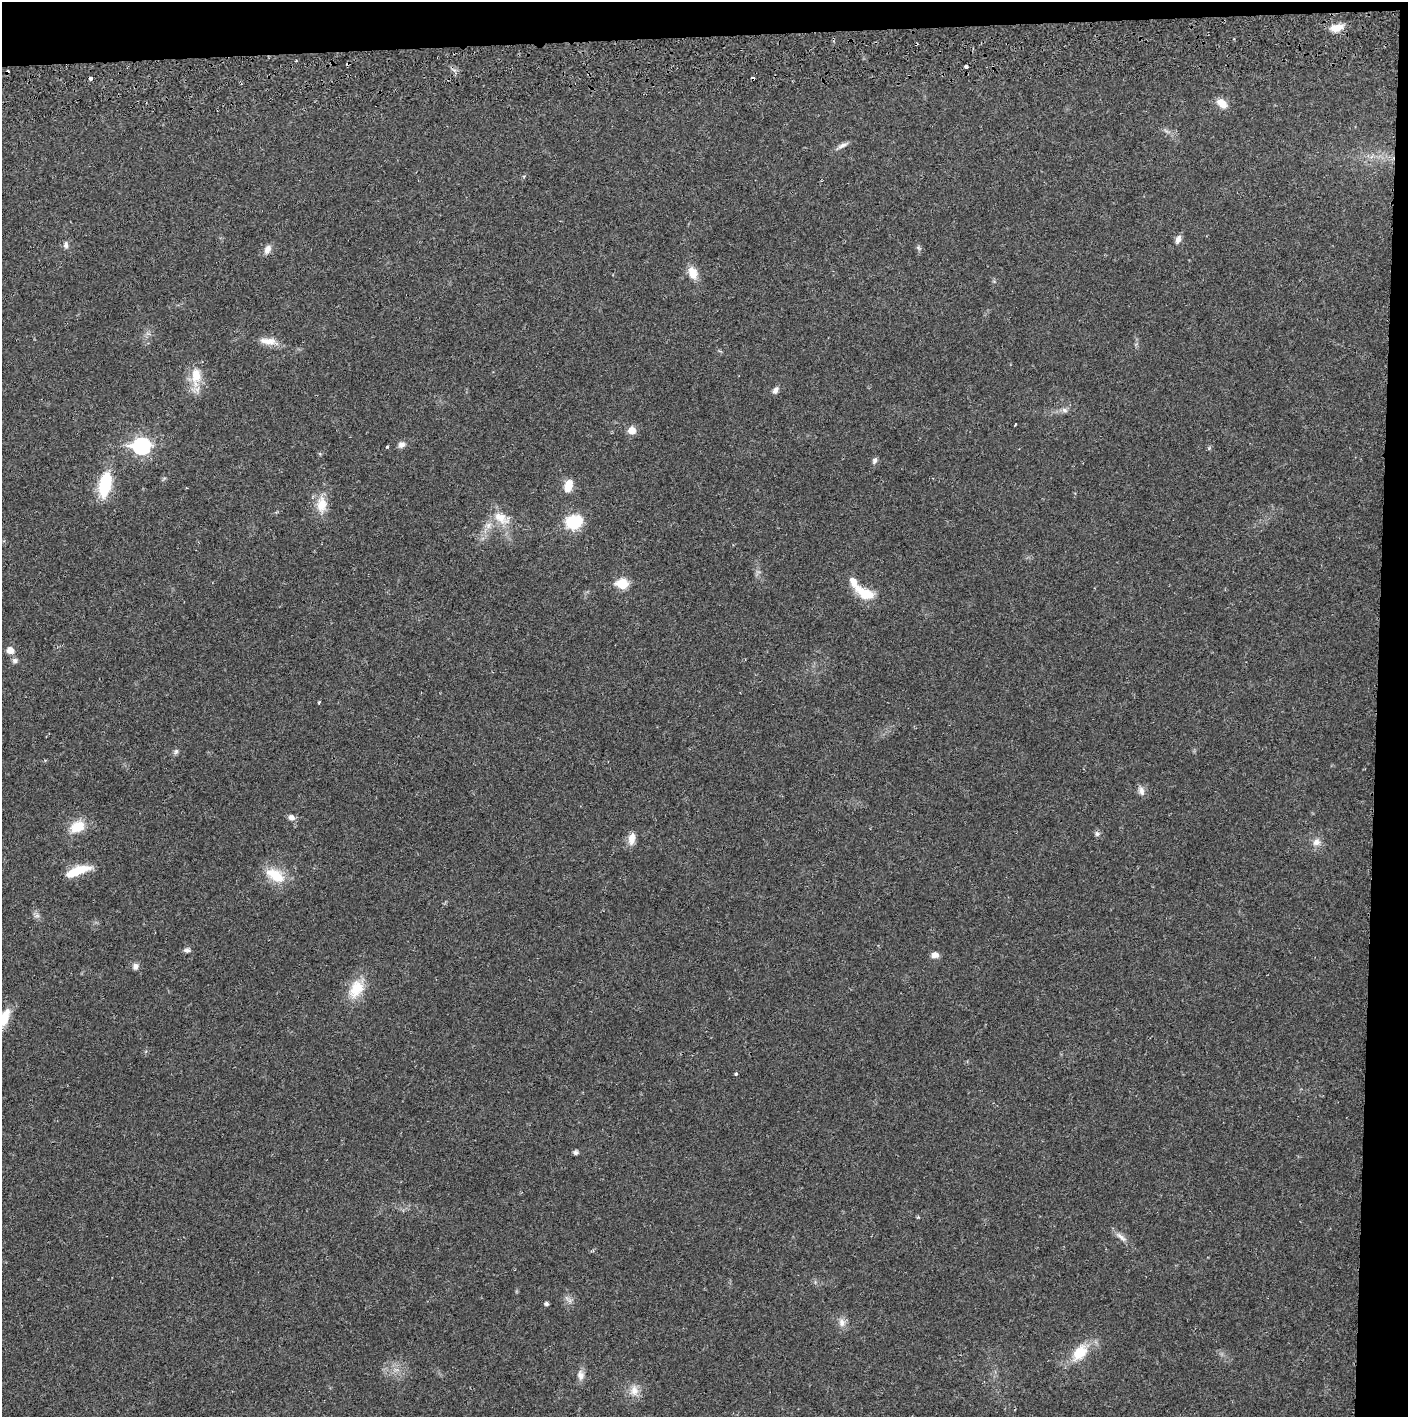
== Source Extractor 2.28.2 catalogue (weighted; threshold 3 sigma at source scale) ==
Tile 3 of 3 x 3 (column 3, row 1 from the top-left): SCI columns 2817-4222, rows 2886-4300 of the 4230 x 4358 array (HDU 1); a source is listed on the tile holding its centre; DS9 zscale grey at full resolution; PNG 1410 x 1419 px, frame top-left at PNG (2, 2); no overlay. Shown black and unused: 5% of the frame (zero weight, under 2 of 3 exposures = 3% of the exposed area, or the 3 px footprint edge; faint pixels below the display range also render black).
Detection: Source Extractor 2.28.2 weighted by HDU 2 'WHT'; one run over the whole footprint, this tile lists its part. Background 0.0213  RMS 0.0035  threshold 0.0157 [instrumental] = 3 sigma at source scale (4.5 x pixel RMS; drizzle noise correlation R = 1.50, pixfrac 1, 0.05/0.05 arcsec/px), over >= 5 px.
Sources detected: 60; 4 cosmic-ray / hot-pixel residue — not listed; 3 inside a brighter listed object's ellipse — not listed separately; the other 53 listed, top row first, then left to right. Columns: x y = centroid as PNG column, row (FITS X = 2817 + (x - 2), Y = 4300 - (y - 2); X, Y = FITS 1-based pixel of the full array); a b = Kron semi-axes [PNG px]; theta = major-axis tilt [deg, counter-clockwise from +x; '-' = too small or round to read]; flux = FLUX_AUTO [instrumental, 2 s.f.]
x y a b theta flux
1336 28 17 9 11 4.2
296 61 3 2 - 0.29
966 66 4 3 - 2.3
1222 103 12 8 -42 4.2
842 145 14 6 22 1.5
1178 239 10 7 70 1.6
66 245 10 6 -89 1.1
267 249 12 8 64 2
693 273 15 10 -71 4.2
268 341 24 9 -7 3.8
196 376 26 13 86 7.3
775 390 9 6 57 1.3
1065 410 9 5 -27 1
1015 424 3 2 - 0.29
632 430 8 8 - 3.3
401 445 9 8 - 1.4
141 446 9 7 2 81
387 446 3 3 - 0.6
874 460 9 6 65 0.97
105 484 28 12 79 15
568 485 13 8 72 5.1
322 504 23 14 89 6
501 518 26 14 -25 6.4
574 522 14 12 9 16
622 584 7 6 - 14
865 593 27 12 -30 8.3
10 650 8 7 - 2.7
15 660 8 7 - 1
319 702 5 3 - 0.33
176 751 9 6 59 0.84
1141 791 13 8 -68 1.8
291 817 8 7 - 1.5
77 827 19 13 26 7.1
1097 834 8 6 -75 0.86
632 838 15 8 83 3.1
1316 842 11 10 - 2.3
77 871 27 10 17 8
275 875 26 14 -31 9
37 916 7 5 0 0.77
187 950 9 6 2 0.99
935 955 8 7 - 1.9
135 966 8 7 - 1.3
356 989 26 18 61 8.7
4 1018 23 10 67 6.8
736 1074 3 3 - 1.3
576 1153 6 4 -6 1.1
1121 1237 18 6 -42 2.1
570 1301 7 4 -72 0.84
546 1304 4 4 - 0.89
842 1323 11 9 -75 2.2
1080 1352 25 16 48 8.7
581 1375 14 9 -86 2.3
634 1390 15 11 90 3.4
Isophote crosses this tile's border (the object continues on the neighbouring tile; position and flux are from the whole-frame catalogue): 1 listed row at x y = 4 1018